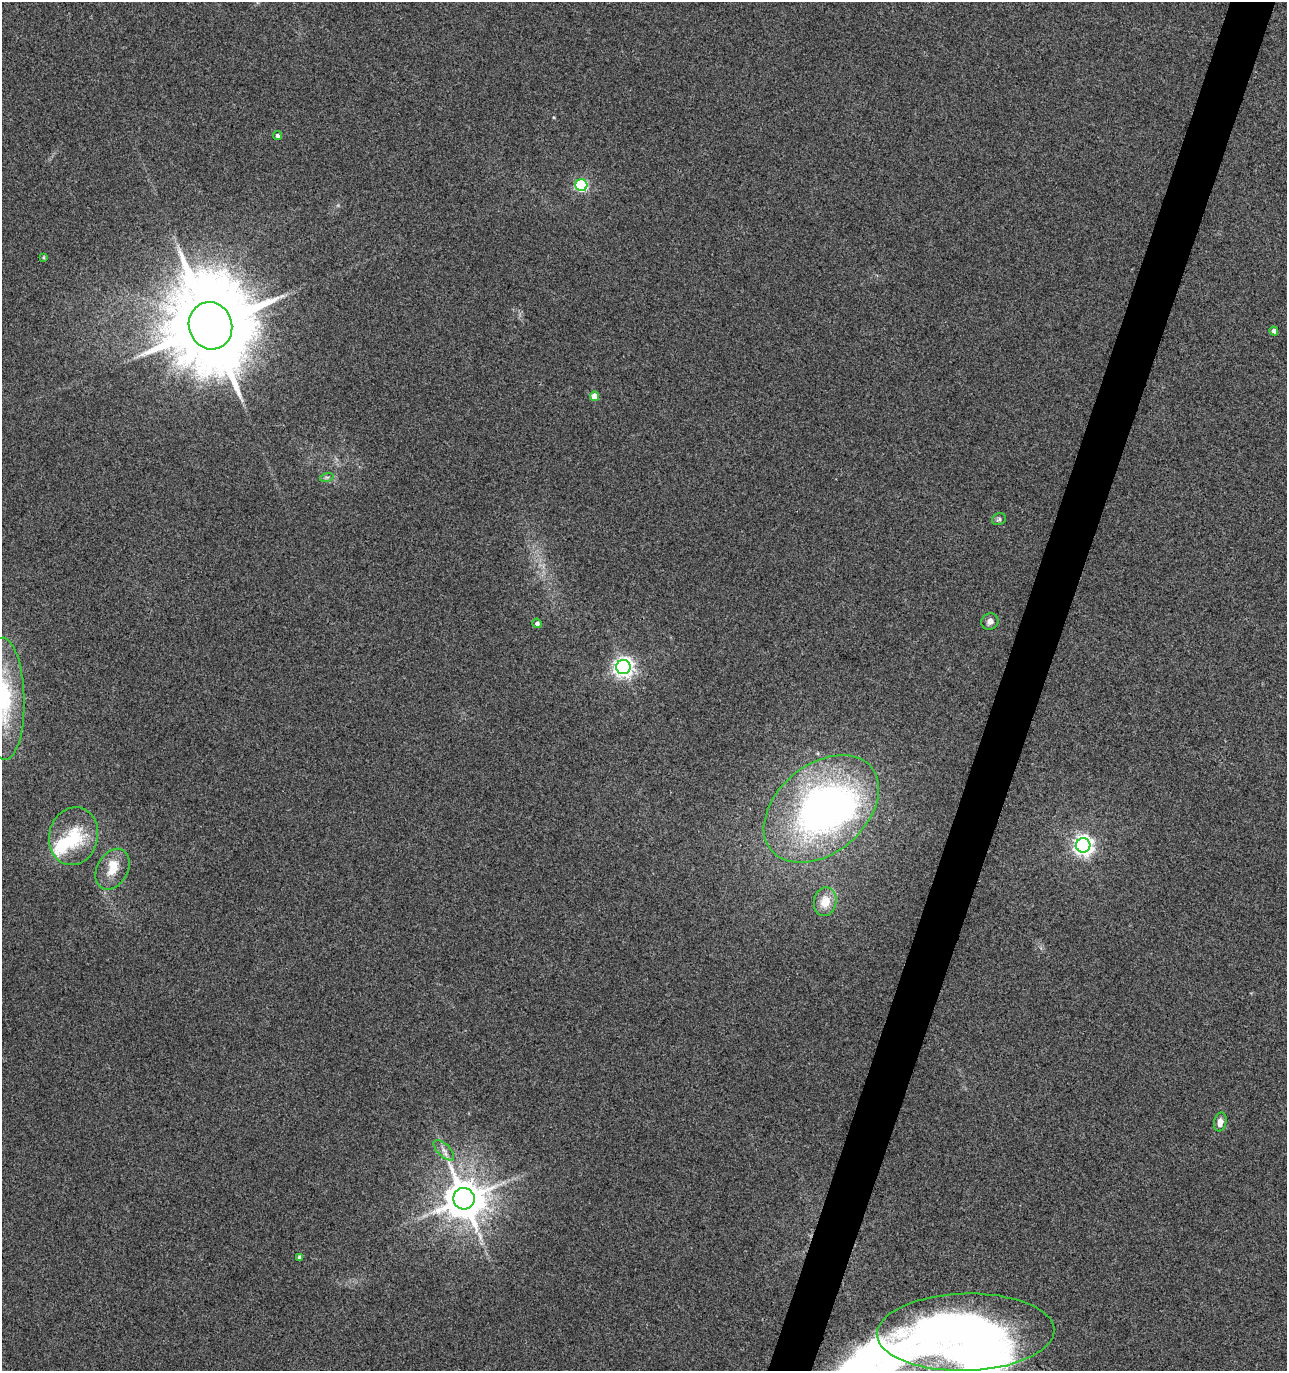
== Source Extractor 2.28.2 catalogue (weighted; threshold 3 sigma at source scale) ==
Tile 10 of 4 x 4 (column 2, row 3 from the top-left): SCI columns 1561-2845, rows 1370-2738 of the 5625 x 5484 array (HDU 1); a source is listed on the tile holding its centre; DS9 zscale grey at full resolution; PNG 1289 x 1373 px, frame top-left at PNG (2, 2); each listed source drawn as its Kron ellipse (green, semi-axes under 4 px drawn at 4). Shown black and unused: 3% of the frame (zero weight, under 3 of 4 exposures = <1% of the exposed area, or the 3 px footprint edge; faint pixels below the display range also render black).
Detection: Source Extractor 2.28.2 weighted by HDU 2 'WHT'; one run over the whole footprint, this tile lists its part. Background 0.0334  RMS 0.0091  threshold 0.0407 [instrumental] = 3 sigma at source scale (4.5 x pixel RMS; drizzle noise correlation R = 1.50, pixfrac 1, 0.0396/0.0396 arcsec/px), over >= 5 px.
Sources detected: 26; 3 inside a brighter object's white glare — neither listed nor drawn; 1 inside a brighter listed object's ellipse — not listed separately; the other 22 listed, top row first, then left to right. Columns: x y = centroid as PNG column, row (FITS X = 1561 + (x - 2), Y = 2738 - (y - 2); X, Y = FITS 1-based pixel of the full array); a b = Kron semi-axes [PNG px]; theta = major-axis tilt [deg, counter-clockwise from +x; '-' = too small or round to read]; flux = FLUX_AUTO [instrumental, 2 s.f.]
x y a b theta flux
277 136 4 4 - 2.7
581 185 6 6 - 120
43 257 4 3 - 1.1
210 326 24 21 -72 15000
1274 331 4 4 - 3
595 396 5 4 - 13
327 477 7 4 18 1.8
999 519 7 5 25 1.9
990 621 8 8 - 4.3
537 623 5 4 - 3
623 667 7 7 - 460
4 699 61 20 -89 79
821 809 65 44 40 410
73 836 29 24 77 44
1083 845 7 7 - 460
112 869 22 15 60 17
825 902 14 11 80 16
1220 1122 9 6 77 6.3
444 1150 13 6 -45 4.9
464 1199 11 10 - 3100
300 1257 4 4 - 2.7
965 1332 89 38 2 390
Isophote crosses this tile's border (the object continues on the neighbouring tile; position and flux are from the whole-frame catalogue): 1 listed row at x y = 4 699